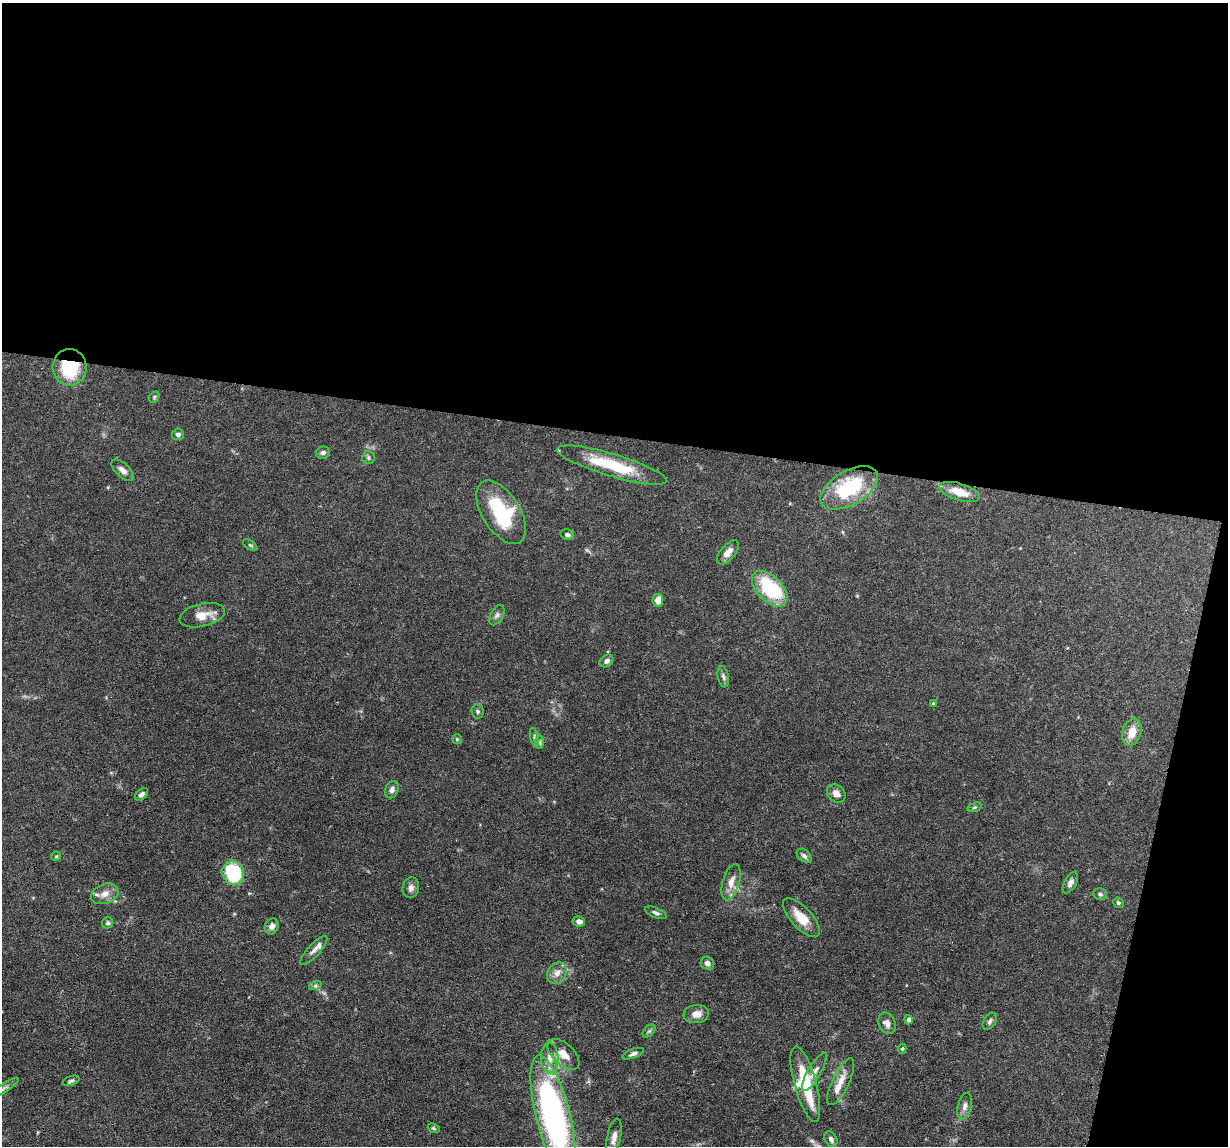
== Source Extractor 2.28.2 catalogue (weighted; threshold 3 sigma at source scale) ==
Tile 4 of 4 x 4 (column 4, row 1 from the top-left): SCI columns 3681-4906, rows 3548-4691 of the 4906 x 4927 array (HDU 1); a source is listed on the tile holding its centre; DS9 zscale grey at full resolution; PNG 1230 x 1148 px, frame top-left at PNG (2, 3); each listed source drawn as its Kron ellipse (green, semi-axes under 4 px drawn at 4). Shown black and unused: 41% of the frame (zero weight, under 3 of 6 exposures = <1% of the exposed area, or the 3 px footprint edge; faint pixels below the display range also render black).
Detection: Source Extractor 2.28.2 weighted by HDU 2 'WHT'; one run over the whole footprint, this tile lists its part. Background 0.0968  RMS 0.0042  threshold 0.0172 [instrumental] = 3 sigma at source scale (4.09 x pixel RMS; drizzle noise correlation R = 1.36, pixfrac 0.8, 0.05/0.05 arcsec/px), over >= 5 px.
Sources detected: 68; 1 too faint to see at this stretch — neither listed nor drawn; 1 inside a brighter listed object's ellipse — not listed separately; the other 66 listed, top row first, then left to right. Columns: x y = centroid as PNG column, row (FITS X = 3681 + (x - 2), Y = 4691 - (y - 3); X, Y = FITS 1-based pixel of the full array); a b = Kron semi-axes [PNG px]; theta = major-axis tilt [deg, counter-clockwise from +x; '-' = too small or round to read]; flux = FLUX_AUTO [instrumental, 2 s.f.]
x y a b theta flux
70 367 18 17 - 21
154 397 6 5 - 0.57
178 434 6 5 - 1.3
323 453 7 6 - 1.1
368 457 6 6 - 0.86
612 465 57 11 -16 20
122 470 14 7 -43 2
849 488 32 17 30 26
960 492 21 8 -17 7
501 512 36 19 -58 27
567 535 7 5 -13 1.1
250 545 8 4 -35 0.62
728 552 14 7 49 2.9
770 589 22 12 -45 28
658 600 6 5 - 3.6
202 615 23 11 14 5.6
497 615 11 6 60 1.3
607 661 7 5 35 1.3
723 677 11 5 -79 1.1
933 703 4 3 - 0.33
478 711 7 6 - 0.76
1132 732 14 9 74 5.2
534 737 9 4 -77 0.78
457 739 5 5 - 0.48
540 742 6 4 -90 0.76
392 790 9 6 65 1.4
836 793 10 8 -43 2.5
142 794 8 5 41 1.1
974 807 7 4 19 0.57
56 856 5 5 - 0.47
804 856 9 5 -39 1.2
233 873 12 10 -71 32
731 882 19 8 73 3.9
1070 883 12 6 60 1.6
411 888 10 8 77 1.7
105 894 14 9 22 3.6
1100 894 7 5 -14 0.84
1118 903 5 5 - 0.73
656 913 11 5 -22 1.2
801 918 25 10 -47 7
579 921 6 5 - 2.2
107 923 6 5 - 0.76
272 926 8 6 64 1.9
314 950 19 6 48 2
707 963 7 6 - 2
557 973 11 9 55 2.7
315 986 6 4 18 0.74
696 1014 13 9 7 2.9
908 1020 4 4 - 1.2
990 1021 9 6 59 1.1
887 1023 11 8 -66 2.2
649 1031 8 4 44 0.74
902 1049 5 4 - 0.58
563 1054 19 10 -43 5.2
633 1054 11 4 20 1.3
550 1058 15 9 -87 3.8
814 1072 21 6 60 2.7
71 1081 9 4 19 0.82
841 1082 25 8 64 5
805 1084 39 11 -75 21
4 1088 16 4 33 1.2
965 1106 13 6 75 1.9
553 1115 61 17 -76 120
434 1128 6 4 -22 0.52
614 1138 19 7 79 2.6
831 1139 8 6 -63 1.5
Overlapping masked pixels (flux is a lower limit): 1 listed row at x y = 70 367
Isophote crosses this tile's border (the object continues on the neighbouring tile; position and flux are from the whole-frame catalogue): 1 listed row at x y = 553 1115